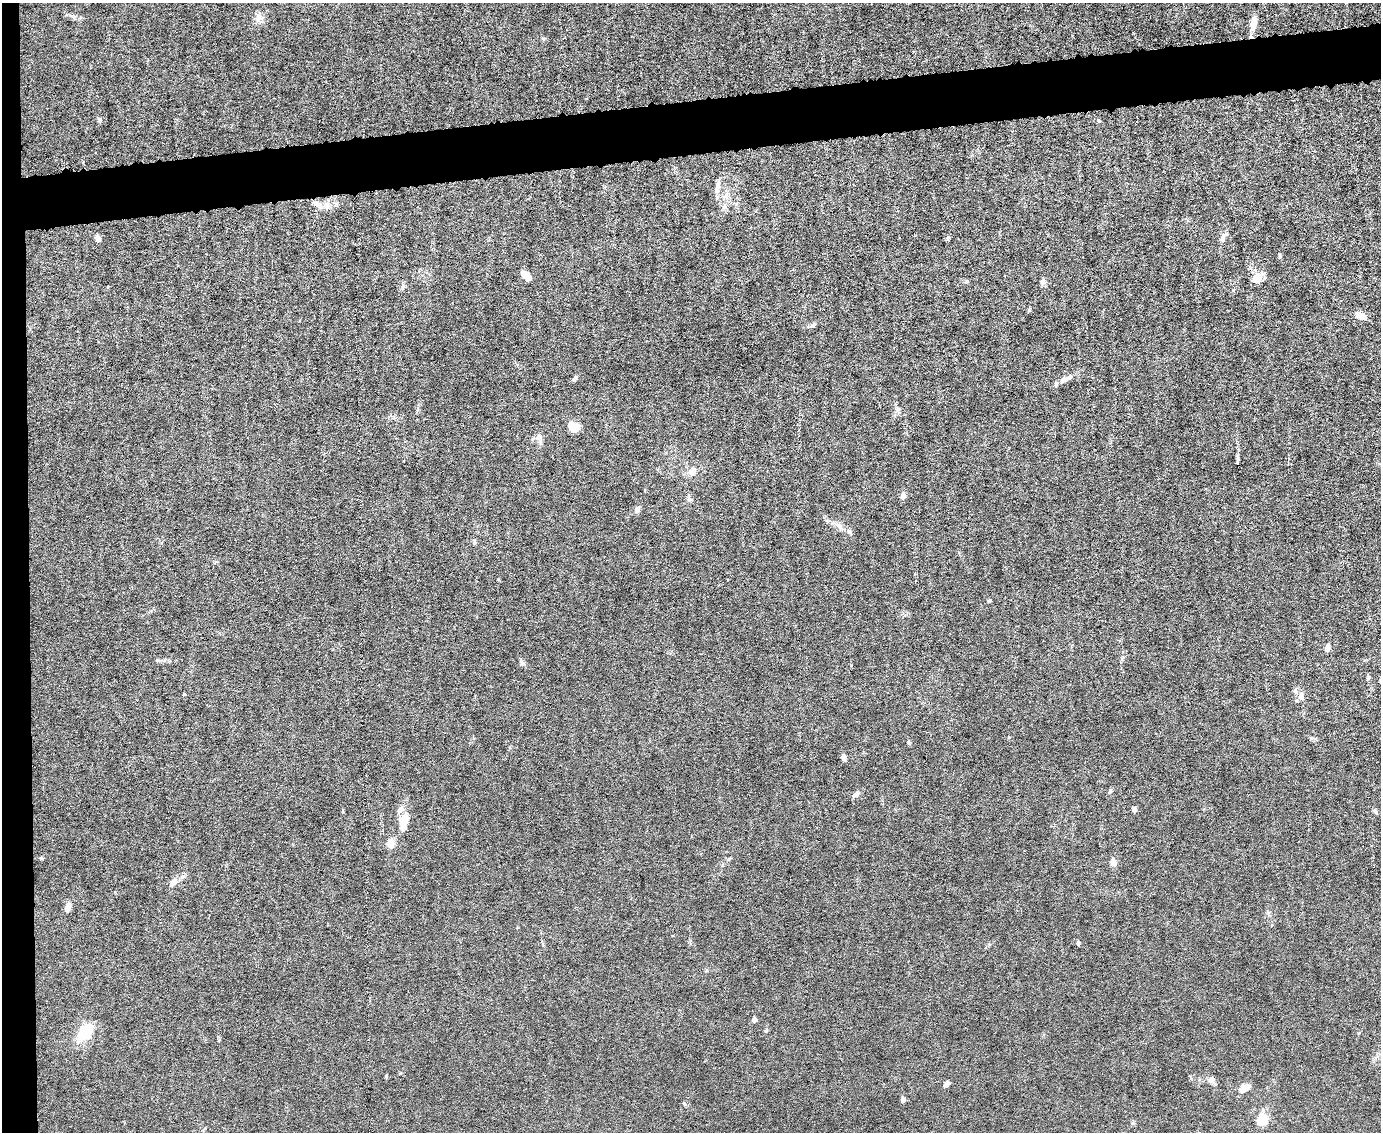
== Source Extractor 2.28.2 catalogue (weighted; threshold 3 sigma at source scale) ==
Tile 7 of 3 x 4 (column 1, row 3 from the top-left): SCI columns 231-1609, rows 1131-2260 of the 4491 x 4519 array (HDU 1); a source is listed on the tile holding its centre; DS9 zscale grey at full resolution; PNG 1383 x 1134 px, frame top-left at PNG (2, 3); no overlay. Shown black and unused: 7% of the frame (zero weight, under 6 of 12 exposures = <1% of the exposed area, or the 3 px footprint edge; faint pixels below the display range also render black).
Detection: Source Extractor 2.28.2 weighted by HDU 2 'WHT'; one run over the whole footprint, this tile lists its part. Background 0.0159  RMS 0.0032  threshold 0.0131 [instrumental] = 3 sigma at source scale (4.09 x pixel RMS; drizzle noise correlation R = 1.36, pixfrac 0.8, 0.05/0.05 arcsec/px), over >= 5 px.
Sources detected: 57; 1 cosmic-ray / hot-pixel residue — not listed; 6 inside a brighter listed object's ellipse — not listed separately; the other 50 listed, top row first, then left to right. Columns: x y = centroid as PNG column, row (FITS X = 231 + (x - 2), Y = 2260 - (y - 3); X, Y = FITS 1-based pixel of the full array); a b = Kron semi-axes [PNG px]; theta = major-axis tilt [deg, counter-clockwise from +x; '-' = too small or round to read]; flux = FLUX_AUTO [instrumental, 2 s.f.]
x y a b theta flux
259 18 12 10 -88 2
1253 23 19 7 77 2.4
100 119 7 4 -19 0.45
718 187 19 6 83 2
318 204 16 7 -32 2.1
1225 234 9 5 36 0.83
948 238 6 4 24 0.51
98 239 6 5 - 2.1
1280 256 7 3 -87 0.48
526 275 12 7 -43 2.3
1257 279 13 10 43 3.1
1043 282 8 7 - 0.93
1360 316 13 7 -21 2.5
813 325 10 5 20 0.71
575 379 7 5 51 0.6
1064 380 14 7 32 1.5
573 427 12 8 -23 4
539 437 10 8 -34 1.3
693 472 13 8 66 2.1
903 496 8 6 -88 1.3
689 499 6 6 - 0.66
637 510 8 6 57 1.1
849 531 7 5 -47 0.69
475 543 8 4 90 0.44
989 601 5 4 - 0.36
1327 648 6 5 - 1.6
158 660 6 5 - 0.47
522 663 9 5 -79 0.73
1368 678 6 3 46 0.4
1301 696 10 7 72 1.3
908 742 5 4 - 0.38
843 757 7 5 -77 0.91
1110 791 7 4 46 0.42
856 794 10 6 45 0.97
1134 809 6 5 - 0.85
1375 812 9 4 -41 0.54
404 820 19 10 68 4.3
390 843 12 9 72 2.3
41 858 6 4 18 0.35
1113 862 8 6 -86 2.2
174 882 13 7 49 1.8
68 908 9 6 73 2.2
1078 943 5 4 - 0.56
754 1020 6 5 - 1
85 1032 28 17 57 7
1211 1080 7 7 - 1.5
947 1084 7 5 42 1.1
1244 1088 10 6 31 4.1
903 1099 5 4 - 1.5
1262 1120 13 10 79 6.3
Overlapping masked pixels (flux is a lower limit): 1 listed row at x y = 318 204
Unlisted compact peaks at least as high as the median listed source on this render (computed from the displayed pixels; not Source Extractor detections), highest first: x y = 898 409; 184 694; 684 1103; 343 812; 967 281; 543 38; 1311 738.